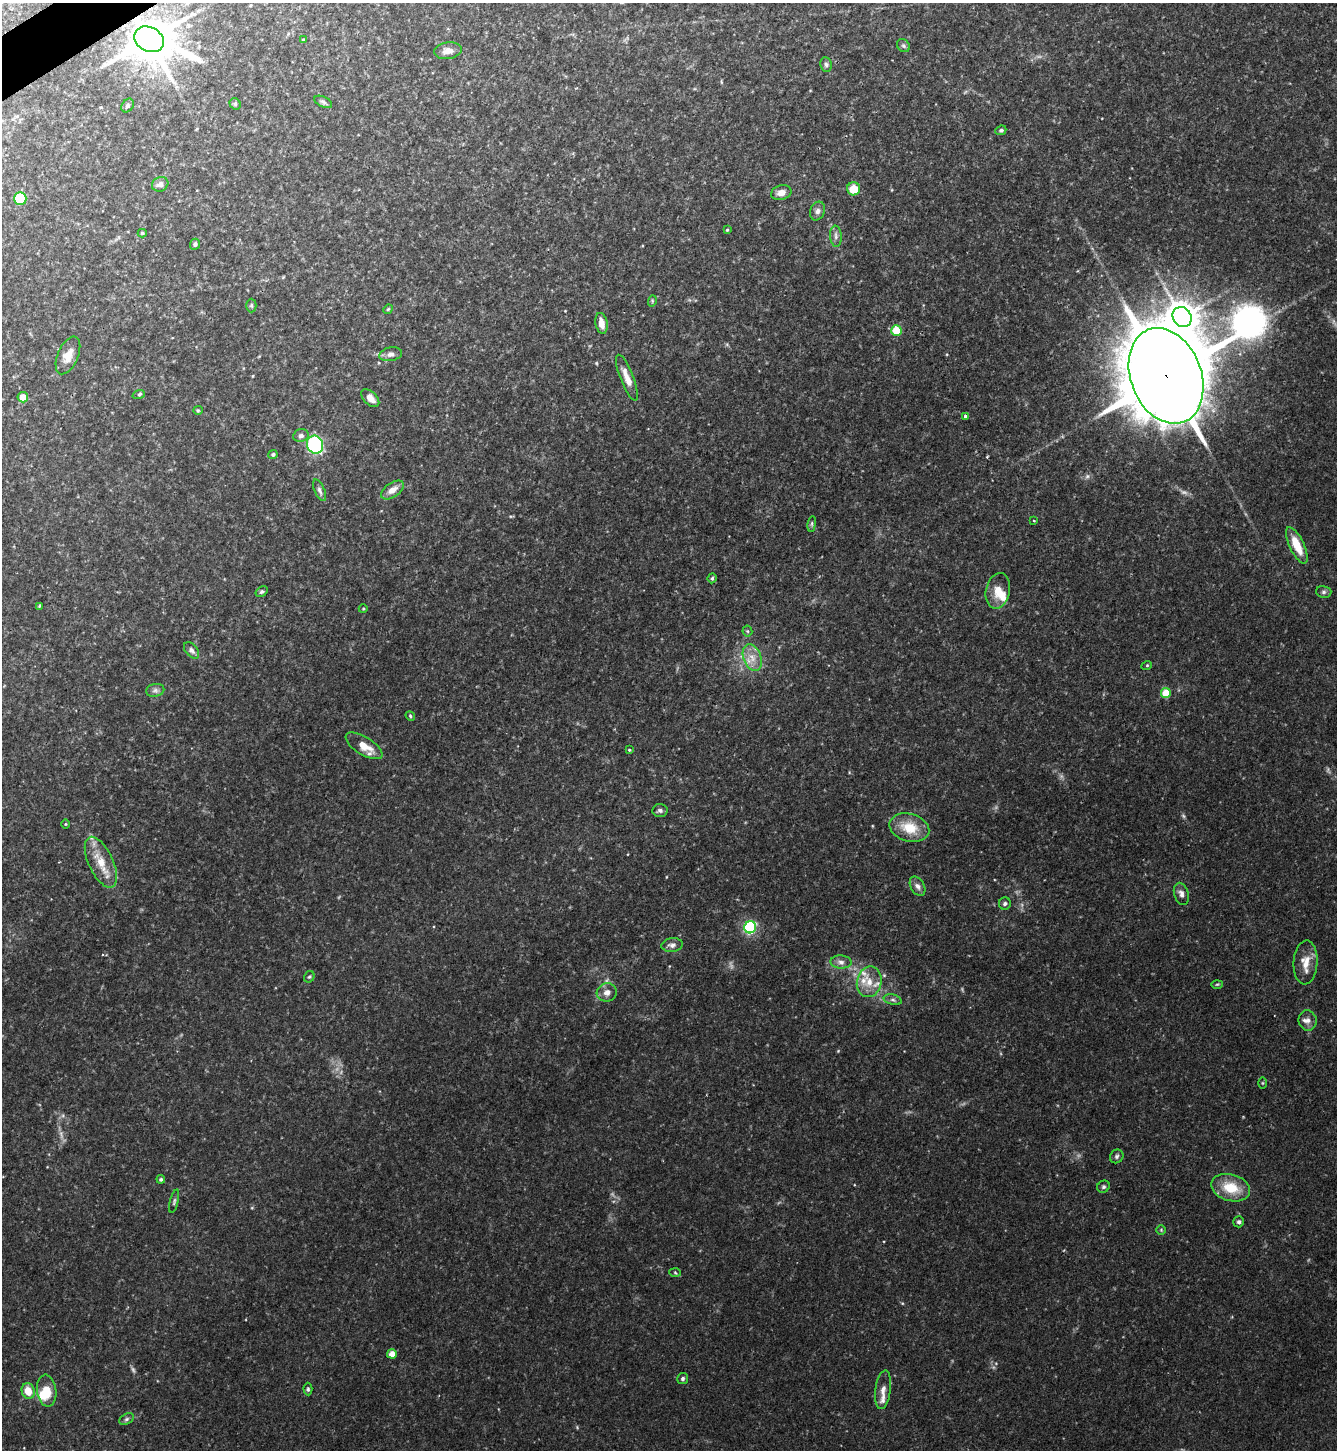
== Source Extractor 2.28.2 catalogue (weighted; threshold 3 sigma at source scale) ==
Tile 11 of 4 x 4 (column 3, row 3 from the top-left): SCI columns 2825-4159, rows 1449-2896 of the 5786 x 5793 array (HDU 1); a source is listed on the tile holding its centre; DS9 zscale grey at full resolution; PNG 1339 x 1452 px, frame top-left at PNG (2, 3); each listed source drawn as its Kron ellipse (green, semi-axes under 4 px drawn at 4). Shown black and unused: <1% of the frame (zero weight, under 2 of 3 exposures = <1% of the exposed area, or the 3 px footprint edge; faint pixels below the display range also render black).
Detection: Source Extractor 2.28.2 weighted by HDU 2 'WHT'; one run over the whole footprint, this tile lists its part. Background 0.113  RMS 0.0063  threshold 0.0283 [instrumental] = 3 sigma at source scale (4.5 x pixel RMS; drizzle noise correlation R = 1.50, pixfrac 1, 0.05/0.05 arcsec/px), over >= 5 px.
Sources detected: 99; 2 too faint to see at this stretch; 1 inside a brighter object's white glare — neither listed nor drawn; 7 inside a brighter listed object's ellipse — not listed separately; the other 89 listed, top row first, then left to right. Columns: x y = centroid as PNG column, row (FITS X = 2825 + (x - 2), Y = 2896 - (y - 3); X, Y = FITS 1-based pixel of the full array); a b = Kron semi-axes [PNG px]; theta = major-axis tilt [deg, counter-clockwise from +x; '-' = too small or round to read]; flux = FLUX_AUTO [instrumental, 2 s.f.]
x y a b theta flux
149 39 15 12 -27 2400
303 40 4 3 - 0.52
903 46 7 6 - 1.3
448 51 14 8 7 4.3
826 64 7 5 -84 1.4
323 102 9 5 -25 1.4
235 104 6 5 - 0.94
128 105 7 5 55 1.2
1001 130 5 4 - 1.1
160 184 8 7 - 2.4
854 189 6 6 - 11
781 193 10 7 17 4.4
20 199 6 6 - 29
818 211 9 7 68 2.4
727 230 4 3 - 0.62
142 233 4 4 - 0.8
836 236 10 6 -85 2.1
195 244 5 5 - 1.3
652 301 6 3 73 0.72
251 305 7 5 -90 1
388 309 5 4 - 0.68
1182 317 10 9 - 1100
601 323 10 6 -79 5.5
896 331 5 5 - 23
391 354 11 6 11 2.6
68 355 20 10 66 6.7
1166 376 49 35 -69 17000
627 378 24 6 -68 6.6
139 394 6 4 19 0.82
23 397 5 5 - 6
370 398 11 6 -45 4.5
198 410 5 4 - 0.68
965 416 4 3 - 1.5
301 436 8 6 18 2
315 445 9 8 - 60
273 454 5 4 - 1.2
320 490 11 5 -65 1.8
392 490 13 7 34 4.7
1034 521 3 2 - 0.45
812 524 8 4 82 1.1
1297 545 20 7 -65 13
712 578 5 4 - 1.1
998 591 18 12 78 7.8
262 592 6 4 33 0.99
1324 592 8 6 -13 1.4
39 606 3 3 - 0.78
363 609 4 3 - 0.53
747 631 5 5 - 0.83
192 650 10 6 -50 2
752 658 14 8 -70 6.4
1147 665 5 3 - 0.62
155 690 9 6 11 2
1166 693 5 5 - 18
410 716 5 4 - 0.76
364 746 21 9 -31 9
629 750 3 3 - 0.75
660 810 7 6 - 1.7
65 824 4 3 - 0.52
909 828 20 14 -16 15
101 862 27 12 -65 13
917 886 10 7 -60 2.4
1181 894 11 7 -73 2.8
1005 904 6 6 - 1.4
750 927 6 6 - 62
672 945 11 7 7 2.4
841 962 10 6 -2 2.8
1306 962 22 12 86 8.9
309 977 6 5 - 0.97
869 982 15 12 78 8.5
1217 984 6 4 2 0.71
607 992 10 9 - 3.9
893 1000 9 5 -13 1.6
1308 1020 10 9 - 3.1
1263 1083 6 4 90 0.68
1117 1156 7 6 - 1.4
161 1179 4 4 - 1.1
1103 1187 6 6 - 1.2
1231 1188 20 13 -15 16
174 1201 12 3 75 1.1
1239 1222 5 5 - 1.4
1161 1230 5 4 - 0.73
675 1273 6 4 -4 0.74
392 1354 5 4 - 4.8
683 1378 5 5 - 1.3
308 1389 6 4 -89 1
883 1390 19 7 82 4.3
28 1391 8 6 -70 8.7
47 1391 16 9 -83 10
126 1419 8 5 28 1.3
Overlapping masked pixels (flux is a lower limit): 2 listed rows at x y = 149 39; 1166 376